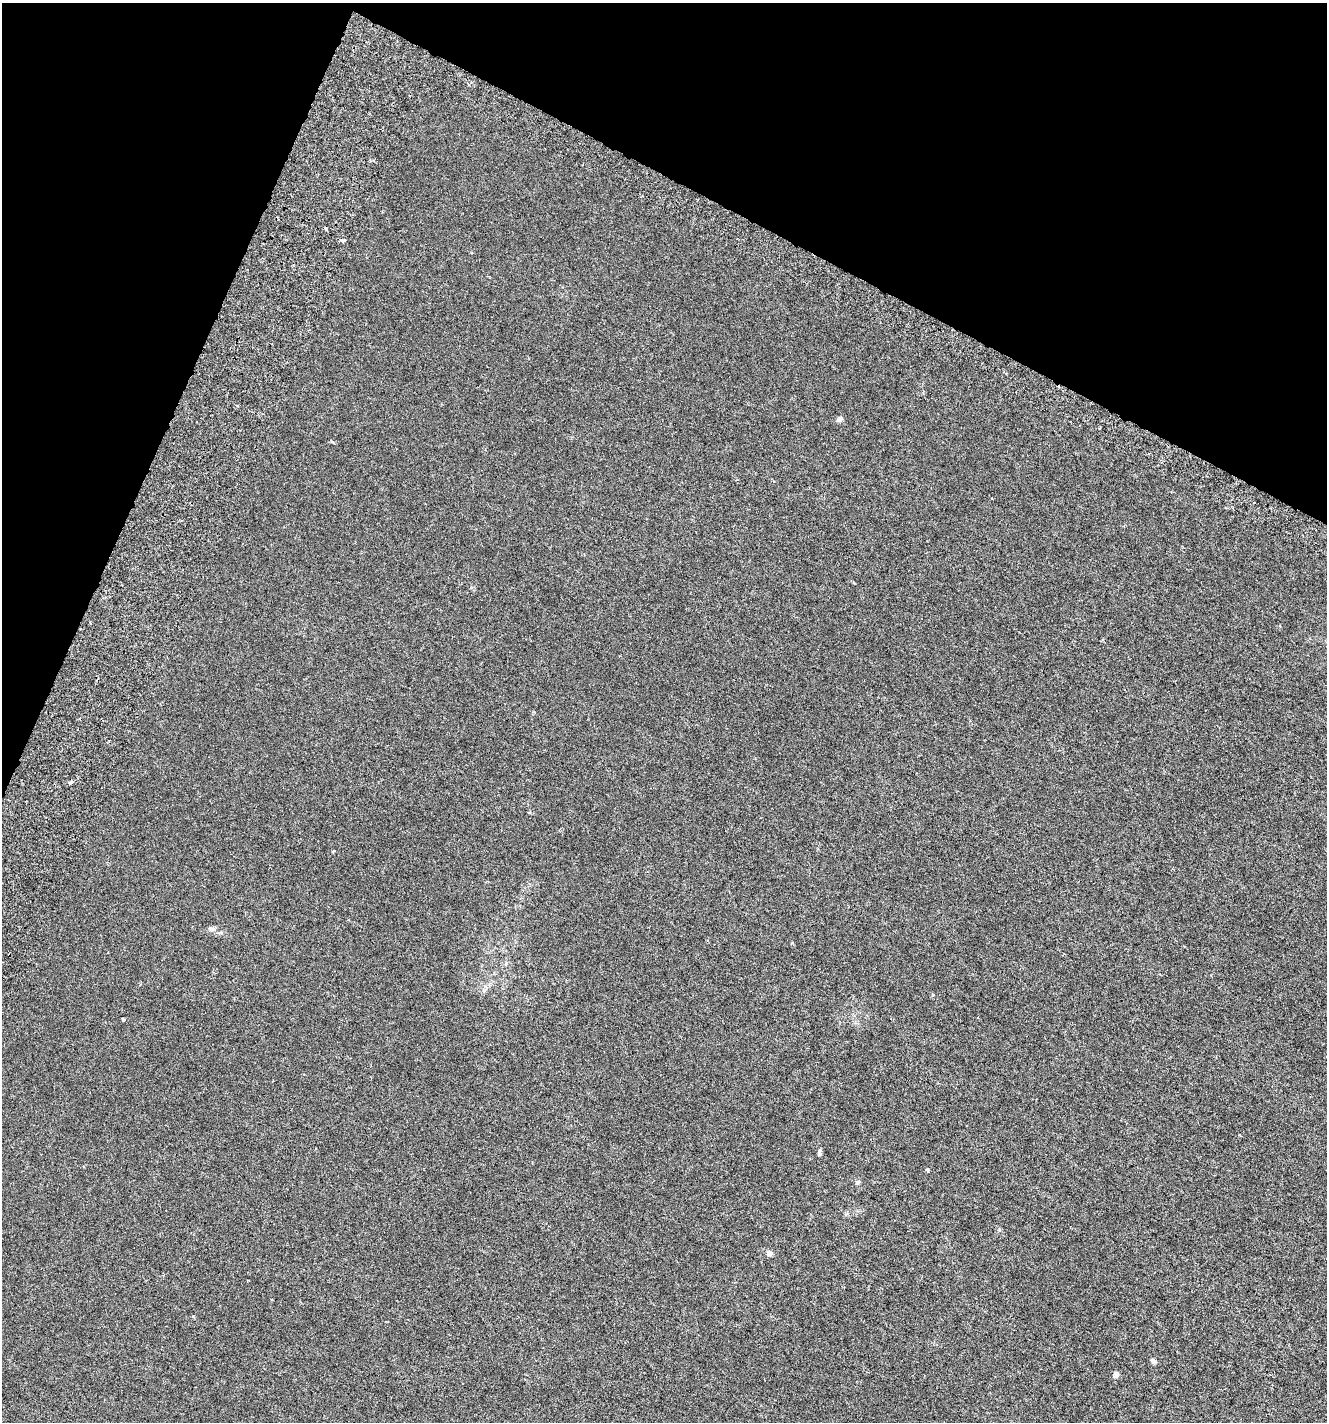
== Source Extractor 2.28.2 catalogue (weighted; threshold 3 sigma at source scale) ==
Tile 2 of 4 x 4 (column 2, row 1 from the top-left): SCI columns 1643-2967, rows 4340-5759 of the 5999 x 5830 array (HDU 1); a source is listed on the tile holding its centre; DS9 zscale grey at full resolution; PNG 1329 x 1424 px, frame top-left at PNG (2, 3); no overlay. Shown black and unused: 21% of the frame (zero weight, under 3 of 6 exposures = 6% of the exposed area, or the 3 px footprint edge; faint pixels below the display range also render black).
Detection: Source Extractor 2.28.2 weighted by HDU 2 'WHT'; one run over the whole footprint, this tile lists its part. Background 0.00157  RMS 0.0016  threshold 0.00641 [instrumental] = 3 sigma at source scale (4.09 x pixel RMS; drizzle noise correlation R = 1.36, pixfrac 0.8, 0.0396/0.0396 arcsec/px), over >= 5 px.
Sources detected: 13; all 13 listed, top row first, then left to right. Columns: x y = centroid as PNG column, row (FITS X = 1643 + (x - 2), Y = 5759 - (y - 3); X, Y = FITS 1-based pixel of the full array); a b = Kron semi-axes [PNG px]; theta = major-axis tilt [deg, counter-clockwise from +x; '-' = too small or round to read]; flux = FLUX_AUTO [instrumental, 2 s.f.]
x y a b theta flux
326 229 4 3 - 0.18
342 241 4 4 - 0.38
237 405 4 2 - 0.15
839 419 7 6 - 0.35
71 782 5 4 - 0.21
211 929 9 5 -21 0.35
123 1019 4 3 - 0.32
819 1152 10 4 89 0.26
927 1169 5 4 - 0.16
857 1182 6 6 - 0.28
769 1253 7 6 - 0.44
1153 1361 9 5 -41 0.27
1116 1374 8 7 - 0.35